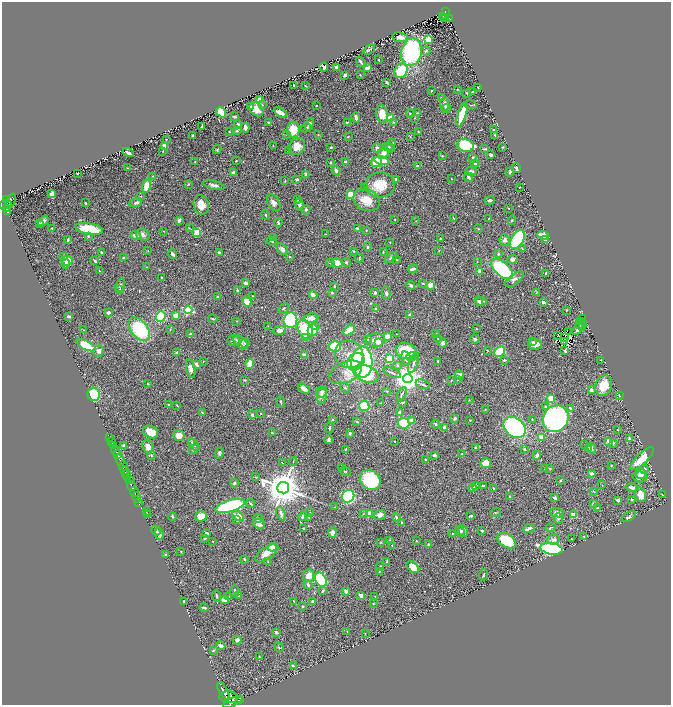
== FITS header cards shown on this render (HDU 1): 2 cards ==
NAXIS1  =                 1338
NAXIS2  =                 1405

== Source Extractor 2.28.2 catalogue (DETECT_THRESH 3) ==
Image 1338 x 1405 px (HDU 1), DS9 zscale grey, zoomed out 1/2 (1 PNG px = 2 x 2 image px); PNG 673 x 707 px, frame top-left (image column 2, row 1405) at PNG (2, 2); each listed source drawn as its Kron ellipse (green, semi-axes under 4 px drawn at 4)
Background 0.603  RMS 0.024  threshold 0.0724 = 3 sigma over >= 5 px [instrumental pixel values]
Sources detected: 621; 30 cannot appear on this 1/2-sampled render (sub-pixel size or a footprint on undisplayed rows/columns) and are neither listed nor drawn; of the other 591, the 500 brightest by FLUX_AUTO listed and drawn (91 fainter detections omitted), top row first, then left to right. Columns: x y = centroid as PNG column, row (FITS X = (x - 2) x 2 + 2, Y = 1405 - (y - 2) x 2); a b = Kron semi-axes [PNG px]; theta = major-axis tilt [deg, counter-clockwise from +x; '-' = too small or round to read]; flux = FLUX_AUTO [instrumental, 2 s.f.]
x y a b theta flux
445 12 3 2 - 69
443 16 2 1 - 7.7
444 18 2 1 - 5.1
449 18 4 2 - 62
400 37 8 5 -9 24
428 39 3 3 - 110
369 50 6 2 38 4.2
426 51 5 3 - 5.6
411 52 14 10 78 570
378 60 2 2 - 4.9
361 62 5 2 - 7.8
324 67 4 3 - 11
337 67 3 3 - 11
367 68 4 2 - 33
401 71 8 6 55 150
345 75 3 2 - 10
360 75 2 2 - 2
387 82 3 3 - 4.4
293 85 3 2 - 4.6
305 86 2 1 - 2.2
478 88 2 1 - 2.6
458 90 2 1 - 2.5
431 91 2 2 - 3.5
472 92 2 2 - 4.3
467 93 2 2 - 3.5
441 98 2 2 - 3.4
260 100 3 3 - 53
445 104 6 4 -82 20
263 105 3 2 - 2.4
471 105 6 1 -12 2.7
251 106 2 2 - 5.8
316 106 2 2 - 3.4
446 108 5 3 - 7.5
256 109 8 6 -45 40
221 112 5 4 - 160
280 112 7 3 -28 35
417 113 4 3 - 5.9
382 114 8 6 -81 79
410 114 4 2 - 4
462 114 13 3 73 140
234 116 3 2 - 5.5
356 117 5 3 - 18
391 118 4 3 - 73
415 118 2 2 - 3
347 122 3 2 - 5.1
394 122 3 2 - 2.7
269 123 3 2 - 7.4
237 124 4 3 - 8.7
309 124 6 3 71 20
202 126 3 2 - 7.1
245 128 5 3 - 22
306 128 5 3 - 5.9
293 130 8 7 - 81
494 130 4 2 - 5.2
229 131 2 2 - 2.5
237 131 2 2 - 9.1
418 131 2 2 - 2.3
286 134 3 2 - 3.3
318 135 2 2 - 2.1
495 135 3 2 - 5.7
193 136 3 3 - 4.6
410 136 4 2 - 2.9
348 137 3 2 - 3.5
166 139 2 2 - 3.8
393 143 3 2 - 3
465 145 8 6 -14 260
164 146 3 3 - 34
273 146 3 2 - 2.2
297 146 9 7 52 68
331 147 3 3 - 4.8
388 147 5 3 - 7.7
503 147 2 2 - 3.5
377 148 5 4 - 18
391 148 4 2 - 4
485 149 3 2 - 7.5
217 150 4 3 - 4.7
289 150 3 3 - 2.8
163 151 3 2 - 2.2
128 152 6 2 -29 26
384 153 6 5 - 28
491 155 3 2 - 14
442 156 3 2 - 3.1
473 157 3 2 - 6.4
236 161 2 2 - 3.3
382 161 7 4 -13 180
195 162 3 2 - 2.8
331 162 2 2 - 6.3
345 162 2 2 - 34
377 162 5 5 - 86
474 164 3 2 - 6.5
476 164 4 2 - 11
417 165 2 2 - 4.4
128 168 3 2 - 3
516 168 5 2 - 9.9
336 171 4 3 - 13
471 171 6 3 -3 16
510 172 4 2 - 7.1
77 173 2 2 - 2.8
234 173 4 3 - 13
306 174 4 3 - 5.4
153 176 3 3 - 3.2
468 177 5 3 - 15
297 179 3 2 - 15
396 179 3 2 - 22
451 179 2 2 - 2.7
285 181 3 2 - 3.1
188 184 3 2 - 2.8
214 185 11 3 -14 15
380 185 15 12 5 110
147 186 7 4 78 82
365 187 2 2 - 4.2
520 187 2 1 - 2.7
52 194 3 3 - 30
351 195 4 4 - 97
140 196 3 3 - 4
297 199 3 2 - 2.8
7 200 4 2 - 480
366 200 14 10 -23 83
490 200 5 3 - 12
11 201 8 3 64 490
86 203 2 2 - 4.1
136 203 6 3 21 11
274 203 9 5 -57 28
299 204 5 3 - 21
5 205 6 4 19 590
201 205 10 7 -76 60
508 208 2 1 - 2.2
7 209 3 2 - 210
306 210 5 4 - 9.1
7 212 4 2 - 150
265 215 5 3 - 5
454 218 3 2 - 2.6
489 218 2 2 - 2.1
395 219 2 2 - 3.6
179 220 4 3 - 14
512 220 5 3 - 3.7
43 221 6 3 50 11
416 221 3 2 - 2.1
40 223 3 2 - 8.3
278 223 4 3 - 8.1
52 228 2 2 - 3.6
189 228 4 2 - 3.2
89 229 14 5 -10 180
357 229 4 3 - 11
478 229 3 3 - 3.1
164 231 3 2 - 2.2
366 231 2 2 - 2.7
197 233 4 3 - 71
325 234 3 1 - 2.1
143 235 7 5 -29 16
543 235 5 3 - 46
88 236 2 2 - 11
135 236 5 3 - 33
273 238 4 3 - 6.6
440 238 2 2 - 5.3
517 239 10 6 59 470
68 240 4 3 - 11
505 240 6 5 - 14
545 240 4 3 - 18
272 241 5 3 - 8.1
390 242 2 2 - 2.4
368 247 2 2 - 10
522 248 3 2 - 3.1
282 249 7 4 -45 18
439 250 2 2 - 2.5
148 251 3 2 - 2
353 251 3 2 - 2.7
101 252 3 2 - 5
383 252 2 2 - 3.1
219 253 3 3 - 10
173 254 5 2 - 17
498 254 3 3 - 3.7
290 256 3 3 - 5
64 257 4 4 - 17
123 258 3 3 - 7.1
359 258 4 2 - 4.9
391 258 7 3 40 8.6
512 259 5 4 - 18
396 260 4 2 - 2.9
67 261 5 5 - 78
95 261 4 2 - 6.5
477 261 3 2 - 2.7
346 262 4 4 - 6.3
330 263 4 3 - 5
337 263 5 4 - 93
66 264 4 2 - 16
147 267 2 2 - 2.2
413 269 5 2 - 11
502 269 13 7 -42 370
99 271 2 2 - 2.8
480 271 4 2 - 31
546 273 3 2 - 11
161 277 3 2 - 2.7
515 279 11 5 36 19
246 283 3 3 - 21
423 283 4 2 - 4.7
120 285 7 4 72 12
411 285 4 2 - 12
431 285 2 2 - 120
334 286 3 2 - 6.3
120 290 3 3 - 7.3
238 291 4 3 - 8.4
537 292 4 2 - 2.5
332 293 2 2 - 4
375 293 4 3 - 7.9
386 293 6 3 -89 10
313 295 4 3 - 24
253 296 3 3 - 3.1
218 297 3 2 - 9.3
479 301 5 2 - 11
481 301 5 3 - 17
247 302 5 4 - 67
543 302 3 2 - 20
284 308 6 3 46 5.9
375 309 2 2 - 7.4
188 310 4 3 - 370
566 310 3 2 - 3.1
108 312 3 2 - 15
176 315 4 3 - 36
409 315 3 2 - 7.8
68 316 3 2 - 15
161 317 5 4 - 250
311 318 7 4 10 36
213 319 5 3 - 5.5
582 319 2 2 - 2.5
290 320 8 7 - 510
237 321 2 2 - 2.5
580 322 3 3 - 3.2
581 325 6 4 24 13
268 326 3 3 - 2.7
315 326 4 3 - 27
582 328 4 2 - 3.3
139 329 14 8 -51 370
170 329 3 2 - 3.2
476 329 2 1 - 2.3
578 329 7 3 56 17
83 330 3 2 - 2.3
280 330 6 4 11 25
305 330 10 6 -58 190
313 330 6 5 - 40
349 330 7 4 38 47
569 332 3 2 - 3.4
191 334 3 2 - 7.9
396 334 2 1 - 2
436 334 2 2 - 2.2
387 336 4 3 - 38
557 336 2 1 - 2.3
564 337 2 1 - 2.1
305 338 3 2 - 41
367 339 3 2 - 4
438 339 3 2 - 2.5
475 339 4 3 - 12
375 340 9 7 9 54
233 341 6 5 - 11
564 341 2 1 - 3.1
241 342 8 5 -44 48
379 342 4 3 - 10
533 342 4 3 - 4.2
245 343 5 4 - 6.4
443 343 5 4 - 13
535 344 7 5 -3 28
86 345 10 4 -25 170
335 346 6 5 - 200
487 350 2 2 - 2.4
99 351 5 5 - 20
406 351 10 8 -14 180
500 351 6 4 47 130
565 351 4 2 - 8.7
176 353 4 3 - 5.5
349 354 14 13 - 69
305 355 4 3 - 17
412 357 5 3 - 10
406 358 7 4 -78 16
389 359 4 4 - 120
504 360 2 2 - 7.5
601 360 3 2 - 2.5
203 361 2 2 - 2.7
356 361 10 7 42 310
438 361 3 2 - 5.6
362 362 16 10 85 560
414 363 11 3 68 11
196 364 3 2 - 14
249 364 5 3 - 84
398 365 4 3 - 7.2
191 369 9 4 -78 25
346 372 17 10 25 69
392 373 9 2 -24 7.2
367 374 12 8 -22 370
459 375 4 4 - 16
408 379 5 4 - 7200
245 380 3 2 - 4.8
451 380 2 2 - 2.7
457 380 3 2 - 2.1
148 384 4 3 - 3.8
423 384 7 3 -21 8.8
604 385 10 8 70 96
345 387 5 3 - 5.8
304 389 6 3 -31 38
591 390 3 2 - 13
387 391 3 3 - 3.5
322 392 6 5 - 12
94 394 7 6 - 170
402 394 8 3 66 7
619 395 3 2 - 5.6
322 396 8 5 83 18
551 398 3 2 - 130
469 400 2 2 - 2.1
281 402 6 2 -76 5.1
402 402 4 3 - 7.9
381 403 3 2 - 2.5
168 404 2 2 - 4.9
177 405 3 2 - 3
364 406 5 5 - 110
546 407 4 3 - 5.4
570 408 3 3 - 6.2
485 409 2 2 - 2.3
400 412 4 3 - 10
202 413 3 2 - 4.1
261 413 3 3 - 4.2
252 415 3 3 - 10
455 418 3 3 - 11
556 419 14 12 50 1300
332 420 3 3 - 6.3
411 420 4 3 - 32
470 420 2 1 - 2
532 420 2 2 - 2.6
357 422 3 2 - 6.7
403 423 6 5 - 130
435 424 4 3 - 6.3
444 427 3 2 - 18
515 427 12 9 -39 610
329 428 5 2 - 5.1
617 430 2 2 - 3.2
151 432 8 6 -27 73
272 433 2 2 - 5.7
350 433 3 2 - 7.9
179 436 5 5 - 46
109 437 2 1 - 34
541 437 3 3 - 42
629 438 4 3 - 10
328 440 4 3 - 11
111 441 2 1 - 180
394 441 2 2 - 2.8
609 441 4 3 - 24
192 442 3 3 - 5.6
613 443 4 3 - 4.1
124 445 3 3 - 6.7
194 445 7 3 -51 14
585 445 2 2 - 2.4
113 446 4 2 - 220
148 447 7 5 -65 36
475 448 3 2 - 3.7
588 448 3 2 - 11
592 448 5 3 - 7.1
346 449 2 2 - 4.4
524 449 3 3 - 7.7
194 450 5 3 - 7.3
116 451 5 2 - 1100
219 453 5 4 - 7.9
118 454 3 2 - 530
462 454 3 2 - 4.6
434 455 3 3 - 12
537 455 4 3 - 13
151 456 4 3 - 4.5
642 459 15 5 44 91
120 460 6 2 -67 2700
425 460 3 2 - 6.4
293 462 4 2 - 2.2
282 463 3 2 - 2.4
486 463 5 5 - 41
611 465 3 2 - 2.7
123 466 5 3 - 810
342 468 4 3 - 3.5
545 469 2 2 - 2.5
550 469 3 2 - 3.9
644 469 5 4 - 12
124 470 3 2 - 340
345 472 5 3 - 4.4
592 473 4 3 - 17
126 474 4 3 - 650
641 474 5 5 - 30
128 477 2 1 - 190
255 477 4 2 - 3.2
639 477 7 6 - 26
129 480 3 2 - 430
370 480 11 9 -39 270
560 480 3 2 - 4.5
234 483 4 3 - 5.9
476 485 3 3 - 4.3
602 485 3 2 - 2.1
131 486 5 2 - 1400
483 486 3 2 - 11
283 488 6 5 - 16000
472 488 4 3 - 14
494 488 2 2 - 4.9
632 488 6 3 -12 18
594 491 4 2 - 2.2
134 492 5 2 - 1200
640 495 7 5 -76 53
662 495 2 2 - 3.7
348 496 7 6 - 650
137 497 5 1 - 100
509 497 3 2 - 7
555 498 3 3 - 12
618 500 3 3 - 15
632 500 2 2 - 4.2
139 503 2 1 - 29
251 504 4 2 - 5.6
593 504 3 3 - 6.9
230 506 15 5 16 600
335 507 2 2 - 2.1
597 508 3 2 - 7
146 511 3 2 - 2.6
310 513 3 2 - 2.4
495 513 5 2 - 3.3
557 513 7 4 -12 34
147 514 2 2 - 2.7
281 514 7 3 -68 17
363 514 4 3 - 4.7
370 514 4 3 - 73
380 515 6 5 - 23
573 515 3 3 - 58
172 516 4 2 - 5
201 516 6 5 - 58
238 516 7 4 -31 58
303 516 5 3 - 12
471 516 3 2 - 5.2
397 517 5 3 - 12
629 517 8 4 32 12
309 518 4 3 - 4.7
558 518 5 4 - 8.4
258 519 5 3 - 15
237 520 3 3 - 8.6
402 522 3 2 - 3.6
259 524 6 4 -23 23
551 527 5 2 - 4.1
303 528 2 2 - 4.8
529 528 6 3 20 19
156 530 5 3 - 14
460 531 5 3 - 7.7
463 531 6 4 -69 10
482 531 3 2 - 11
332 532 5 3 - 22
207 533 3 2 - 11
453 533 3 2 - 2.9
159 534 6 3 -76 12
584 537 3 3 - 7.3
205 538 3 2 - 8.5
554 539 6 5 - 17
572 539 2 2 - 2.2
390 540 4 3 - 5.4
213 541 2 2 - 4.9
417 541 3 2 - 2.5
507 541 10 6 -32 200
381 542 4 3 - 2.4
429 544 4 3 - 5
392 545 3 2 - 4.7
272 547 4 3 - 58
551 549 11 5 -10 650
181 552 3 2 - 3.1
267 553 13 6 35 49
166 554 3 3 - 4.6
244 559 4 2 - 5.4
268 561 4 3 - 4.3
387 562 3 2 - 9.9
380 567 4 2 - 3.3
413 567 7 4 -42 55
379 571 3 2 - 3.6
484 575 6 2 73 4.4
309 576 6 5 - 43
321 580 7 5 -62 460
308 585 5 4 - 9.6
235 591 6 3 -86 11
322 591 4 3 - 7.1
346 591 4 3 - 19
239 595 4 2 - 2.7
216 596 5 3 - 6
361 596 4 3 - 23
375 596 2 1 - 2.9
229 597 3 3 - 8.6
225 600 4 3 - 36
312 601 4 3 - 10
184 602 3 3 - 19
294 602 4 2 - 4.7
373 604 2 2 - 3.7
303 606 2 2 - 14
204 608 4 2 - 12
276 632 3 3 - 10
347 632 3 2 - 2.5
365 633 2 2 - 2.2
237 640 4 3 - 16
221 646 5 3 - 19
279 647 5 2 - 4.3
213 650 3 3 - 4.4
259 656 2 2 - 3
293 666 4 2 - 6.6
223 691 10 2 -59 2700
229 697 9 6 -5 5500
240 699 2 1 - 2700
233 702 10 3 26 4600
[91 fainter detections neither listed nor drawn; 30 sub-pixel or undisplayed-footprint detections neither listed nor drawn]